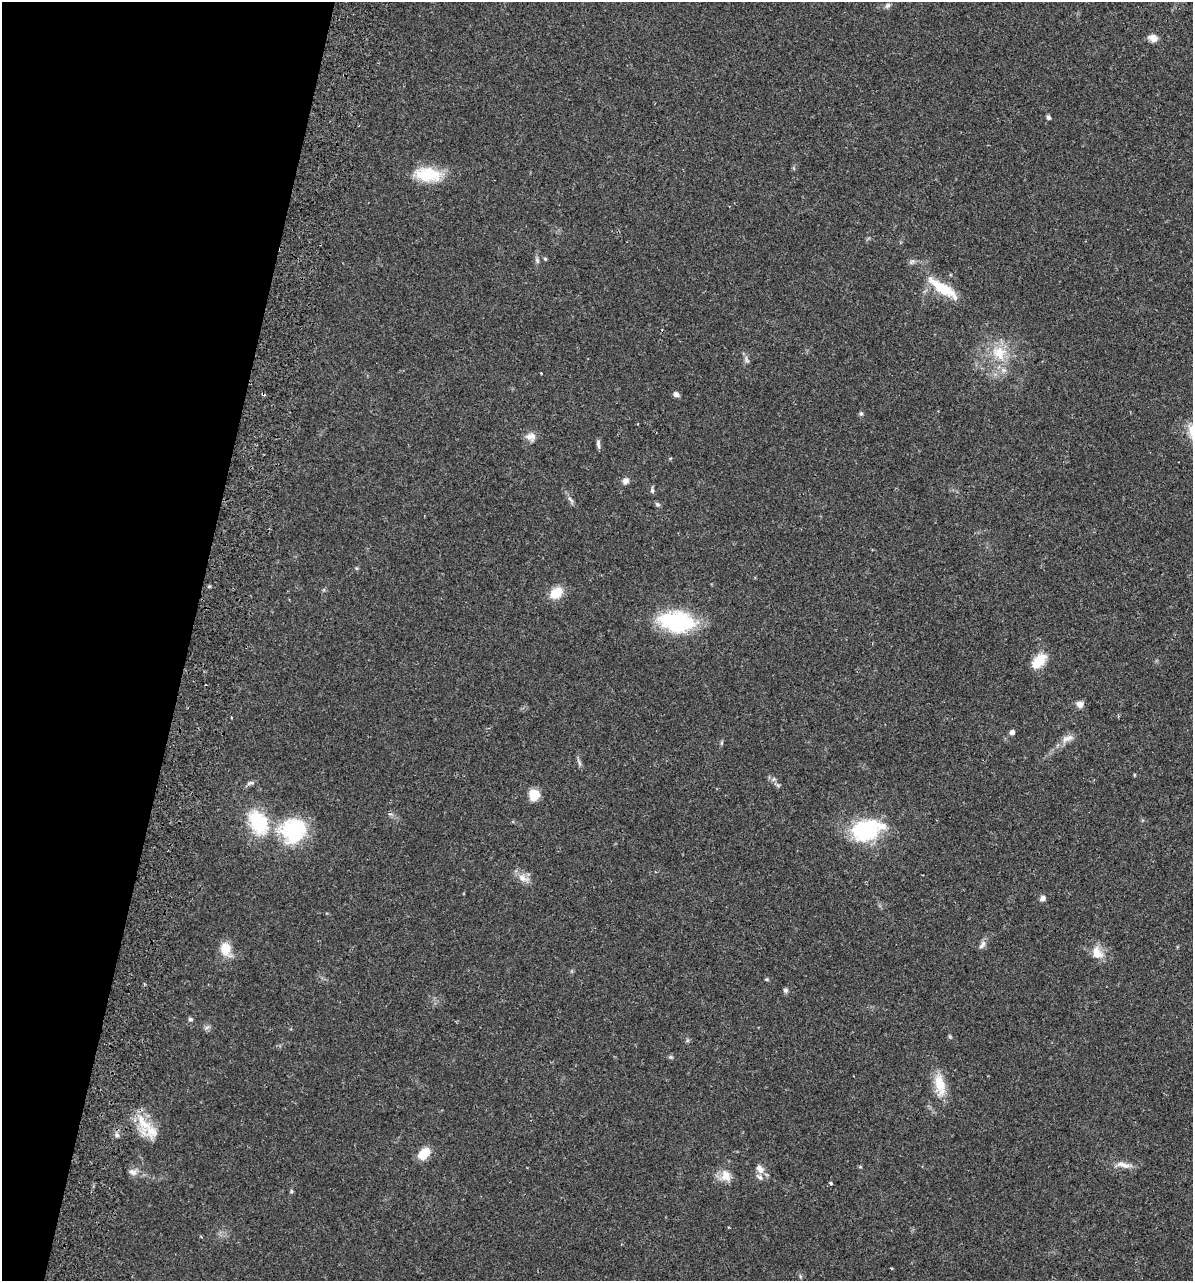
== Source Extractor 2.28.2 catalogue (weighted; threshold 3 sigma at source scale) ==
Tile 9 of 4 x 4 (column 1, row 3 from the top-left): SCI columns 182-1372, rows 1303-2581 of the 5251 x 5158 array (HDU 1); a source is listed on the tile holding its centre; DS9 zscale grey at full resolution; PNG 1195 x 1283 px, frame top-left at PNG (2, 2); no overlay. Shown black and unused: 16% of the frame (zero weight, under 2 of 3 exposures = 3% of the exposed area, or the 3 px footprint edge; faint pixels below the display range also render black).
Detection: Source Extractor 2.28.2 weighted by HDU 2 'WHT'; one run over the whole footprint, this tile lists its part. Background 0.0649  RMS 0.005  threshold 0.0226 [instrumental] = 3 sigma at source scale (4.5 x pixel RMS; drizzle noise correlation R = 1.50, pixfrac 1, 0.05/0.05 arcsec/px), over >= 5 px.
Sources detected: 56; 1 cosmic-ray / hot-pixel residue — not listed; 3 inside a brighter listed object's ellipse — not listed separately; the other 52 listed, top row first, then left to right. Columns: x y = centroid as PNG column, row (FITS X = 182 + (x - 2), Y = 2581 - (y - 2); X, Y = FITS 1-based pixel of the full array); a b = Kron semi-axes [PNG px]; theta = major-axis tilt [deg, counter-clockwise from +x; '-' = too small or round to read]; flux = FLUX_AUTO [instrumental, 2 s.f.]
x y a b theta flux
888 5 8 6 44 1.2
1153 38 11 8 -14 3.5
1048 117 5 4 - 1.2
427 175 34 17 -7 18
545 259 5 4 - 0.59
537 260 7 4 -46 0.92
943 288 41 11 -34 17
999 353 22 17 -55 14
747 360 12 5 -72 1.5
676 394 6 6 - 1.8
861 414 6 5 - 0.98
1192 431 26 11 -80 6.9
531 437 13 10 -3 3.6
598 444 11 4 -83 1.4
626 481 8 7 - 2.2
652 490 9 5 -84 1.1
570 499 12 4 -50 1.6
657 504 7 5 -32 0.98
556 593 14 11 37 9
677 622 37 20 -6 46
1039 661 20 11 47 10
1080 704 10 8 -16 2.5
231 717 3 3 - 0.96
1012 732 5 5 - 1.8
1067 738 18 8 22 3.7
579 763 10 4 -76 1.2
773 779 7 4 46 0.88
250 783 9 5 16 1.3
534 795 11 10 - 8.6
258 822 34 22 -60 27
293 830 34 31 27 33
866 830 30 18 16 47
523 878 18 8 -25 4.2
1042 898 7 6 - 2
982 945 14 6 58 2
225 949 17 13 -71 7.8
1097 952 18 12 -60 6.7
766 979 5 3 - 0.53
786 990 6 6 - 1.2
190 1019 6 5 - 1
207 1027 7 4 19 1.1
670 1057 6 5 - 0.76
940 1085 30 13 -78 11
144 1123 33 14 -47 13
117 1135 7 5 -45 1.2
424 1153 13 9 47 9.3
1124 1165 22 7 -12 4
760 1169 13 9 -44 3.3
133 1172 12 8 -27 2.7
726 1176 17 13 -65 5.7
830 1183 4 3 - 0.8
291 1191 5 4 - 0.64
Isophote crosses this tile's border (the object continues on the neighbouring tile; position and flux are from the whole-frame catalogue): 1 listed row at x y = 1192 431